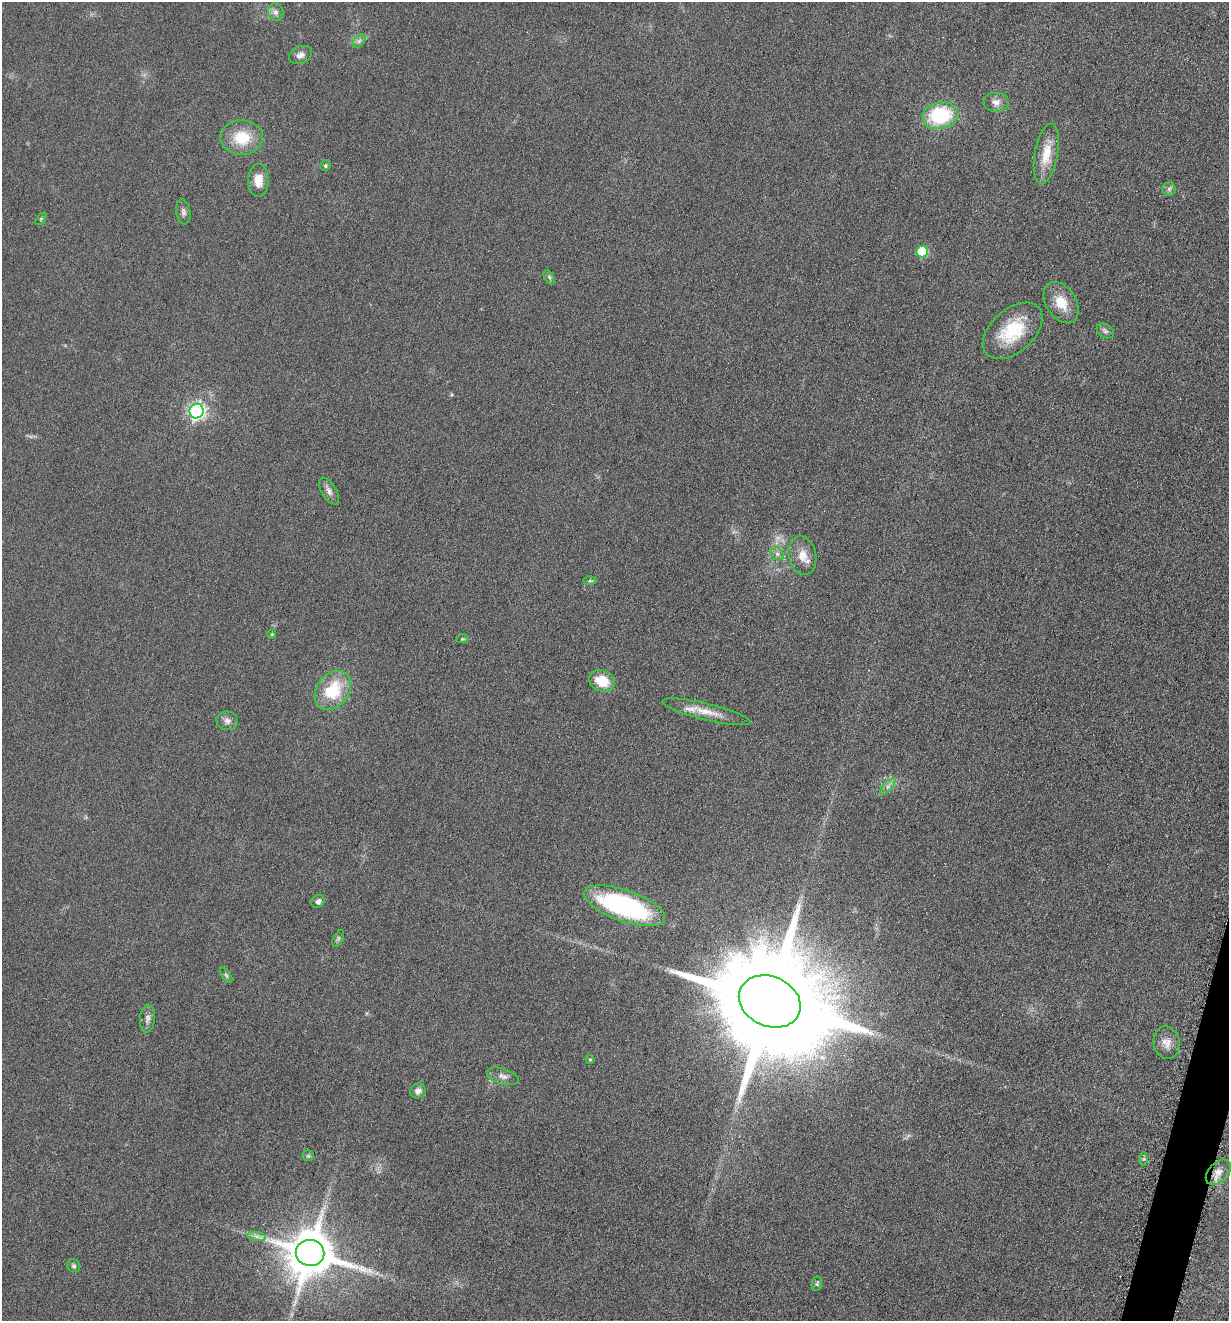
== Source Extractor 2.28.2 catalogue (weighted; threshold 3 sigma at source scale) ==
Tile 6 of 4 x 4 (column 2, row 2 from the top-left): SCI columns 1504-2730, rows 2651-3969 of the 5322 x 5306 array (HDU 1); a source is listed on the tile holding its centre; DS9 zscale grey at full resolution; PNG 1231 x 1323 px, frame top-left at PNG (2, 2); each listed source drawn as its Kron ellipse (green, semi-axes under 4 px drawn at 4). Shown black and unused: <1% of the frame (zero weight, under 3 of 6 exposures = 2% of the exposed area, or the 3 px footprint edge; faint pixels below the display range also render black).
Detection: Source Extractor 2.28.2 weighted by HDU 2 'WHT'; one run over the whole footprint, this tile lists its part. Background 0.0753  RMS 0.0097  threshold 0.0395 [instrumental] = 3 sigma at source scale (4.09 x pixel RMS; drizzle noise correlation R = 1.36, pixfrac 0.8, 0.05/0.05 arcsec/px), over >= 5 px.
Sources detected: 48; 2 too faint to see at this stretch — neither listed nor drawn; the other 46 listed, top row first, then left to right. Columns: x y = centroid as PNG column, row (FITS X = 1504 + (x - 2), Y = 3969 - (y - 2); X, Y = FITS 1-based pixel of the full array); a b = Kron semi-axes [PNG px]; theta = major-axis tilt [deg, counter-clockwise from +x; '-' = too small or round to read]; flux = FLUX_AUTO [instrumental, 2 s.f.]
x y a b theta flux
276 12 9 7 -75 3.6
359 41 8 5 45 2.3
300 55 12 8 24 4.6
996 102 13 10 0 5.5
940 116 18 13 11 66
242 138 21 17 -2 28
1046 154 30 11 80 20
325 166 5 5 - 1.7
258 180 16 10 90 12
1169 189 7 6 - 2.2
183 212 12 7 -82 3.4
41 219 7 3 53 1.1
922 252 6 5 - 46
549 277 8 4 -59 1.8
1061 303 22 15 -57 19
1013 331 35 21 42 42
1105 331 9 6 -34 2.7
196 411 7 7 - 290
329 491 15 7 -59 4.4
777 554 7 6 - 2.5
802 556 19 13 -76 12
590 581 6 4 1 1.3
272 634 5 4 - 0.94
462 639 6 3 18 0.96
602 681 13 10 -21 21
333 690 21 16 51 39
707 712 45 8 -14 16
227 721 11 9 -10 4.3
888 786 10 4 48 3.2
318 901 7 6 - 3.1
624 906 43 15 -19 150
338 939 9 5 64 1.6
226 975 9 4 -54 1.6
770 1001 32 25 -24 31000
147 1019 14 7 85 4.4
1167 1043 16 13 -77 8.7
590 1059 4 4 - 0.99
503 1076 16 7 -17 5
418 1091 8 7 - 4.3
308 1156 6 5 - 1.4
1144 1159 7 4 90 1.6
1218 1172 15 9 46 8.3
257 1236 9 4 -9 3.1
310 1253 14 13 - 4500
74 1266 7 6 - 1.8
817 1284 7 5 81 1.5